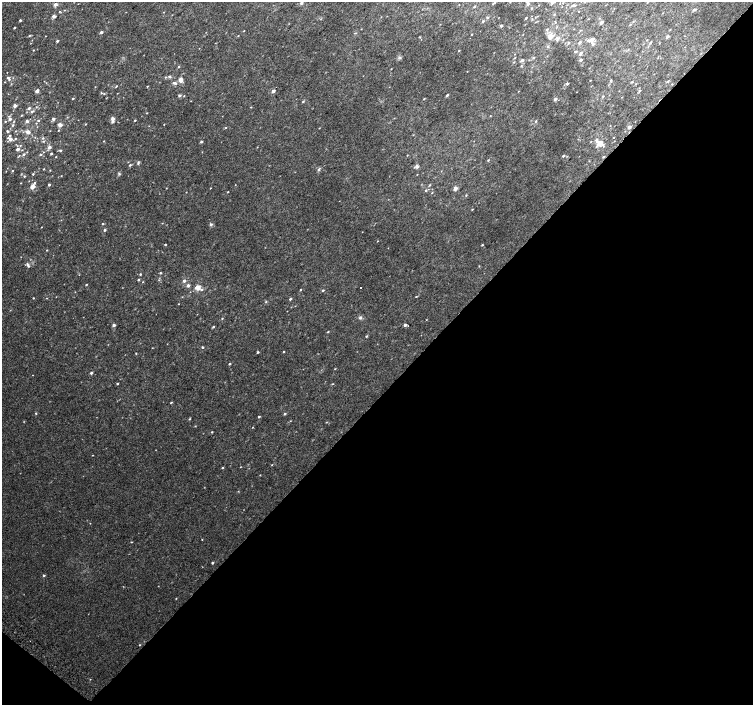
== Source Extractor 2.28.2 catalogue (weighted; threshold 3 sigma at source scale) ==
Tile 15 of 4 x 4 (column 3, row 4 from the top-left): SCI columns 3041-4542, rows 267-1672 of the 6074 x 6091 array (HDU 1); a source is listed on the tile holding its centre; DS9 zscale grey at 2 x 2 block average (1 PNG px = mean of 2 x 2 image px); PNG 755 x 707 px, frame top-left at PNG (2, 2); no overlay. Shown black and unused: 45% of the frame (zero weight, under 2 of 3 exposures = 2% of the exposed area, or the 3 px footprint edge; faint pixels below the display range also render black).
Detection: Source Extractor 2.28.2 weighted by HDU 2 'WHT'; one run over the whole footprint, this tile lists its part. Background 0.0365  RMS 0.0087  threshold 0.0393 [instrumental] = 3 sigma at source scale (4.5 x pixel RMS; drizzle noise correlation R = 1.50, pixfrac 1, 0.0396/0.0396 arcsec/px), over >= 5 px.
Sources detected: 191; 2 cosmic-ray / hot-pixel residue — not listed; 1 coinciding with a brighter row at this scale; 7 inside a brighter listed object's ellipse — not listed separately; the other 181 listed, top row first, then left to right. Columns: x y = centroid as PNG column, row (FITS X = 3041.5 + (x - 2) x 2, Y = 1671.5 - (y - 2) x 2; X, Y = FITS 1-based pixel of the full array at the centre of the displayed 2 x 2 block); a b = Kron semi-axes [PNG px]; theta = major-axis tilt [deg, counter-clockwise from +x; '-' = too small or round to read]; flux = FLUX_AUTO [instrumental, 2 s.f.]
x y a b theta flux
552 2 4 4 - 7.2
301 3 2 2 - 4.9
494 3 4 2 - 1.5
55 4 3 3 - 6.1
528 4 3 3 - 2.9
572 5 4 3 - 2.2
474 7 3 2 - 1.4
694 10 3 2 - 4.9
554 14 3 2 - 1.1
54 16 3 3 - 6.2
526 18 2 2 - 1.6
20 20 2 2 - 2.9
483 21 3 2 - 1.9
555 22 3 2 - 1
601 23 3 2 - 5.9
630 25 3 2 - 1.4
501 26 2 2 - 3.5
14 28 2 2 - 1.8
547 29 3 2 - 2.1
244 31 2 2 - 0.73
101 32 2 2 - 4.3
472 34 2 2 - 0.91
29 35 3 2 - 1.3
238 36 2 2 - 0.87
668 36 3 2 - 4
550 38 8 5 46 8.4
592 39 3 3 - 9.7
589 40 6 3 -1 4.1
57 41 2 2 - 3.9
579 42 3 2 - 3.2
569 43 3 2 - 1.3
650 43 3 2 - 1.6
593 44 5 3 - 2.2
547 47 4 3 - 1.9
33 50 2 2 - 0.9
459 51 2 2 - 1.1
575 52 5 2 - 1.6
581 53 4 3 - 2.9
515 58 3 2 - 1.1
533 58 3 3 - 2.2
522 60 4 3 - 2.8
580 60 2 2 - 3.9
521 66 3 2 - 1.2
178 67 3 2 - 1.4
391 69 2 2 - 0.85
169 76 5 3 - 2.3
8 78 3 3 - 2.9
181 80 5 3 - 12
590 80 2 2 - 0.79
611 80 3 2 - 1.4
668 81 2 2 - 1.1
632 82 3 2 - 1.3
175 83 4 3 - 3.2
567 84 2 2 - 4.6
116 86 4 2 - 1.1
147 86 2 2 - 0.93
37 91 2 2 - 9.5
273 91 2 2 - 7.2
639 91 3 2 - 2.4
104 94 3 2 - 1.5
179 95 3 2 - 4
447 95 3 2 - 2.4
184 96 2 2 - 0.9
603 96 3 2 - 1.3
73 99 2 2 - 1.6
424 99 3 2 - 1.1
555 99 3 2 - 5.6
303 102 3 2 - 1.7
15 106 2 2 - 9.3
29 108 4 3 - 3
32 111 5 3 - 2.9
147 113 2 2 - 1
22 115 3 2 - 0.85
490 116 2 2 - 0.76
10 119 4 3 - 4.1
53 119 3 2 - 4.8
113 119 3 3 - 8.6
38 120 3 2 - 1.8
135 120 2 2 - 1.3
5 121 2 2 - 1.3
27 121 3 2 - 5.6
536 121 3 2 - 1.4
85 124 3 2 - 0.93
13 125 3 3 - 1.9
60 125 3 3 - 8.1
164 125 3 2 - 0.65
629 127 3 2 - 5.2
225 128 3 2 - 1.2
58 130 2 2 - 1
7 131 3 2 - 2.4
28 132 3 2 - 15
10 136 3 2 - 1.4
613 137 2 2 - 0.79
43 138 3 3 - 1.9
10 139 4 3 - 9.5
43 141 3 3 - 1.7
103 141 2 2 - 0.89
201 142 3 2 - 2.7
599 143 7 5 42 10
49 147 3 3 - 6
17 149 3 2 - 6.2
60 151 3 3 - 1.9
24 154 3 3 - 2.2
51 154 2 2 - 2.5
40 155 3 2 - 2.5
563 156 2 2 - 3.3
56 157 2 2 - 0.97
488 160 3 2 - 1.1
138 163 5 3 - 2.2
130 165 3 3 - 2
417 166 3 3 - 6.9
43 169 2 2 - 1.1
319 169 4 2 - 2.1
50 170 2 2 - 0.78
12 171 2 2 - 1.3
33 174 2 2 - 1.6
24 176 3 2 - 1.5
21 183 2 2 - 0.62
34 183 3 3 - 2
49 185 2 2 - 2.6
430 185 3 2 - 1.1
32 186 2 2 - 19
455 188 3 2 - 14
426 190 3 2 - 1.8
228 192 2 2 - 0.92
432 193 2 2 - 0.83
466 195 3 2 - 1.2
472 209 3 2 - 1.1
103 224 2 2 - 1.4
211 224 4 3 - 2.2
41 227 2 2 - 0.71
105 230 3 2 - 2.6
165 245 2 2 - 1.5
482 245 3 2 - 1.3
46 250 2 2 - 1.2
28 265 7 2 -65 2.8
160 273 3 2 - 1.6
140 274 2 2 - 1.6
138 280 2 2 - 2.2
184 281 3 2 - 5.6
86 284 2 2 - 1.4
188 285 3 3 - 5.1
197 287 4 4 - 17
360 288 2 2 - 1.6
201 290 3 3 - 1.9
301 290 2 2 - 1.1
323 290 3 2 - 1.8
416 296 3 2 - 1.1
33 298 2 2 - 1.2
47 298 2 2 - 0.75
290 299 3 2 - 2.8
178 304 2 2 - 0.68
360 317 4 3 - 2.8
222 318 2 2 - 1.1
426 320 2 2 - 0.65
114 325 4 3 - 3.5
405 325 3 2 - 5.2
213 327 3 2 - 2.3
328 332 3 2 - 1.4
366 336 3 2 - 1.8
202 347 2 2 - 2
283 351 2 2 - 1.1
258 352 2 2 - 2.1
136 353 3 2 - 0.99
229 364 2 2 - 1.8
91 373 2 2 - 4
117 384 2 2 - 1.7
332 384 2 2 - 1.1
171 402 3 2 - 1.1
36 413 3 2 - 1.1
285 414 3 2 - 2.3
259 417 3 2 - 1.7
190 419 3 2 - 1.2
212 432 3 2 - 1.3
93 455 2 2 - 0.72
222 468 3 2 - 1.6
202 539 2 2 - 0.77
131 542 2 2 - 0.99
212 563 3 2 - 1.9
44 575 3 3 - 2.1
139 645 2 2 - 0.91
Isophote crosses this tile's border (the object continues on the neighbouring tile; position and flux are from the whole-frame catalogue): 1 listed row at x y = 552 2
Diffuse or blended objects may show on this block-average render without a row.